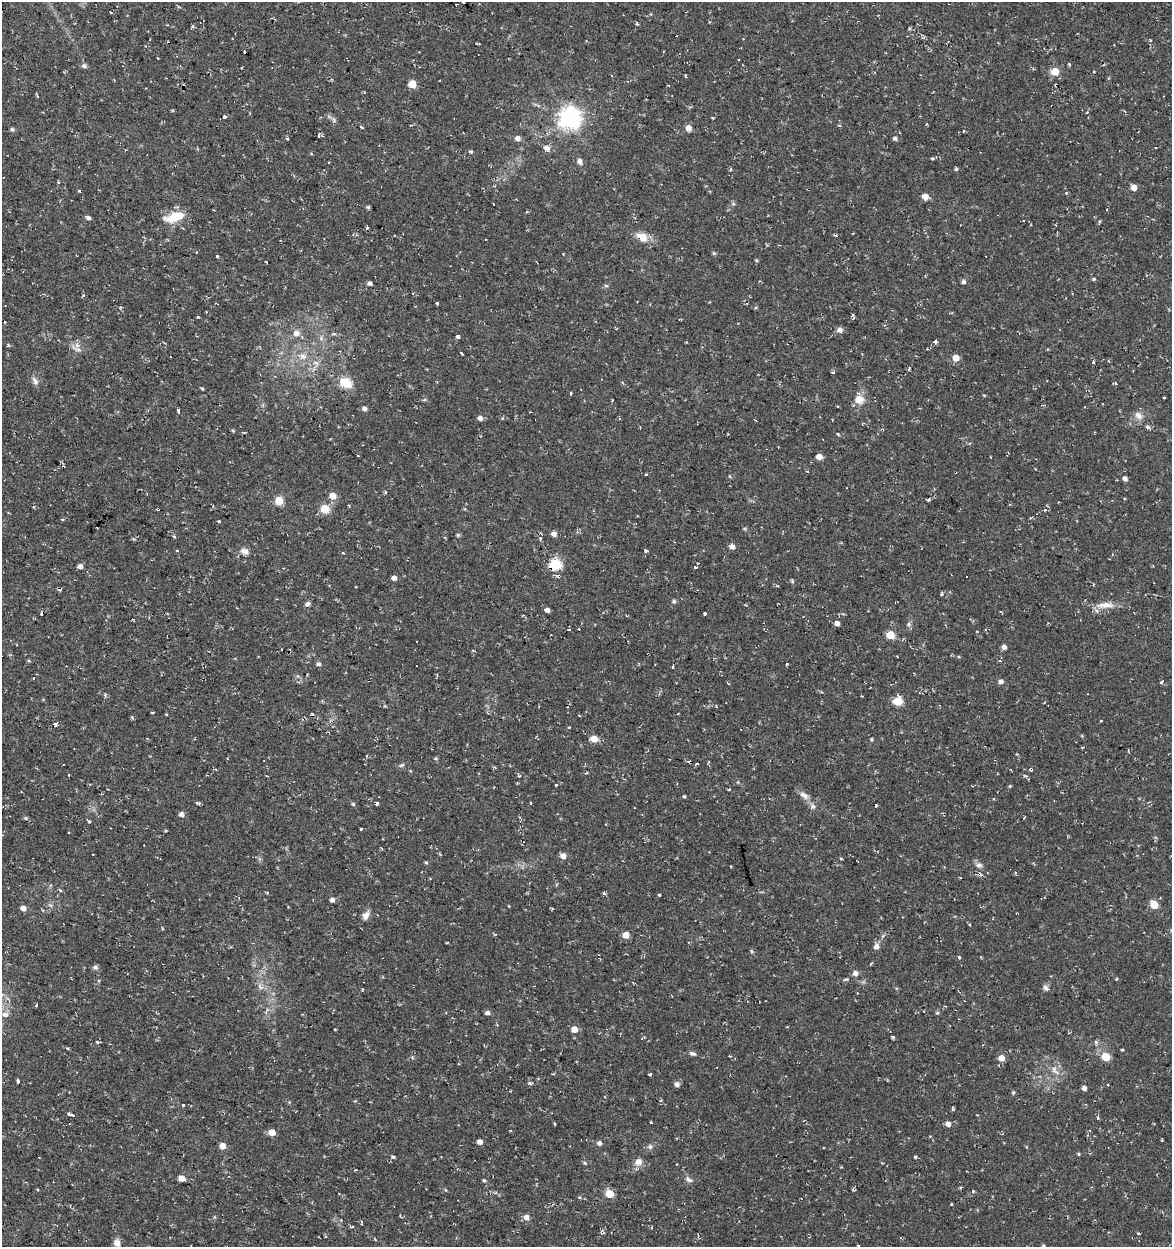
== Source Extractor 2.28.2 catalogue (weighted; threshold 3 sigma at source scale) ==
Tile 11 of 4 x 4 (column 3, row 3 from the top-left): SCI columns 2623-3792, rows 1246-2490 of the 5185 x 4991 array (HDU 1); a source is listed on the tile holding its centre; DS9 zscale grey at full resolution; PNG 1174 x 1249 px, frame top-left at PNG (2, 2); no overlay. Shown black and unused: <1% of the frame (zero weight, under 2 of 3 exposures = <1% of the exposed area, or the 3 px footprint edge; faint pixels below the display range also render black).
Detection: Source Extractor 2.28.2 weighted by HDU 2 'WHT'; one run over the whole footprint, this tile lists its part. Background 0.0282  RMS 0.0038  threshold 0.0172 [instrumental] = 3 sigma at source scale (4.5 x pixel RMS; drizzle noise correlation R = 1.50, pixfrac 1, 0.0396/0.0396 arcsec/px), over >= 5 px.
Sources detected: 255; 26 cosmic-ray / hot-pixel residue — not listed; the other 229 listed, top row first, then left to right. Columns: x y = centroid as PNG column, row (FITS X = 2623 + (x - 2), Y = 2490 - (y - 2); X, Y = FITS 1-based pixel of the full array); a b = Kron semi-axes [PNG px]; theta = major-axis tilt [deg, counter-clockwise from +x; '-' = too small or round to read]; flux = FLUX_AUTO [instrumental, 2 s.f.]
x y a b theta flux
464 2 3 3 - 1.3
111 12 3 3 - 0.92
167 25 3 3 - 0.32
193 26 5 4 - 0.54
476 43 3 3 - 0.4
158 58 3 3 - 0.95
1069 64 3 3 - 1.1
84 66 6 5 - 1.1
1055 71 5 5 - 10
1093 72 3 3 - 0.59
412 84 5 5 - 8
364 92 4 3 - 0.31
224 117 3 3 - 1.6
569 118 7 7 - 280
926 124 4 3 - 0.38
839 125 5 3 - 0.34
361 127 4 3 - 4.9
688 128 5 5 - 3.1
12 129 5 4 - 0.83
319 135 3 3 - 7
287 138 4 3 - 0.54
517 138 5 5 - 2
895 138 5 4 - 0.92
547 148 9 6 -39 1.7
471 151 4 4 - 0.61
932 159 5 4 - 0.48
579 161 5 5 - 1.8
731 169 5 3 - 0.36
58 182 3 3 - 0.5
1134 187 5 4 - 3.9
1066 193 4 4 - 0.41
925 197 5 5 - 3.7
733 204 6 5 - 0.62
368 207 5 4 - 0.52
175 217 18 8 17 12
88 218 5 4 - 1.2
642 237 13 9 -28 5.2
197 252 4 3 - 0.44
714 253 5 4 - 0.53
217 256 3 3 - 2.1
756 260 5 3 - 0.41
266 262 3 2 - 0.41
1094 279 4 4 - 0.55
963 282 5 4 - 1.1
369 283 5 4 - 1.2
606 286 6 4 -1 0.57
84 296 3 3 - 1.1
437 303 3 3 - 1.2
853 315 5 4 - 0.62
198 317 4 3 - 0.33
5 322 3 3 - 1.2
839 330 6 6 - 2
296 333 9 8 - 2.3
458 336 4 3 - 6.6
321 338 7 5 -48 0.91
935 342 3 3 - 3.5
8 345 6 3 -70 0.43
76 349 19 6 -24 2
462 353 4 3 - 0.7
171 356 3 2 - 0.54
303 356 10 8 -26 2.6
956 358 5 5 - 5.2
1094 362 3 3 - 0.69
909 368 5 3 - 0.52
833 372 4 2 - 0.76
35 381 12 7 -67 1.7
346 383 6 5 - 24
202 388 4 3 - 0.41
571 393 3 3 - 0.76
859 399 10 8 -1 4.5
424 400 6 3 18 0.47
612 400 3 3 - 0.36
364 408 5 4 - 1.5
178 411 4 3 - 2.5
1138 416 12 8 -44 2.3
480 418 7 6 - 1.3
1147 427 3 3 - 1.9
882 430 3 3 - 0.83
233 431 4 4 - 0.42
838 434 4 3 - 0.48
358 456 3 3 - 1
819 457 5 4 - 4.2
991 457 3 2 - 0.23
646 474 3 3 - 0.53
1125 479 4 4 - 1.6
386 492 3 3 - 1
333 496 6 5 - 4.9
929 500 4 3 - 0.78
279 501 5 5 - 12
325 509 5 5 - 15
1044 510 3 3 - 1.4
219 521 3 3 - 1.1
554 534 5 5 - 1.8
174 537 4 3 - 0.56
732 547 6 5 - 1.8
244 551 11 8 -22 2
645 551 7 2 -55 0.47
343 553 3 3 - 0.93
555 564 6 5 - 40
80 566 6 5 - 1.3
695 567 5 3 - 0.51
394 578 5 4 - 1.8
792 581 5 5 - 0.52
60 589 4 4 - 1.5
941 594 3 3 - 0.98
674 601 6 4 78 0.68
308 604 7 5 28 1.1
1105 605 25 8 3 4.3
547 610 4 4 - 1.7
41 613 3 3 - 8.8
705 613 3 3 - 0.75
837 623 4 4 - 1.9
909 624 6 4 89 0.78
579 629 3 2 - 0.45
569 630 3 3 - 1.7
890 635 5 5 - 11
1004 647 5 4 - 1.6
319 664 5 5 - 0.95
787 664 3 2 - 0.43
673 667 3 3 - 0.87
34 678 3 3 - 0.66
1001 681 5 5 - 1.4
1161 682 4 3 - 0.55
870 688 2 2 - 0.25
898 701 5 5 - 16
152 713 3 3 - 1.2
1101 721 3 2 - 0.66
56 724 3 3 - 2.6
569 727 3 3 - 0.31
1082 736 5 3 - 0.34
594 739 5 5 - 5.8
871 739 4 4 - 0.44
436 758 5 3 - 0.39
697 764 3 3 - 0.7
401 765 8 5 27 0.72
1031 769 3 3 - 1.8
410 770 4 3 - 0.33
69 774 3 2 - 0.49
519 776 5 4 - 0.51
556 784 3 3 - 1.5
1010 786 4 4 - 0.4
729 789 3 3 - 1.5
804 795 14 7 -31 2.4
684 796 4 3 - 0.52
197 803 6 4 -25 0.58
377 803 4 3 - 0.99
353 804 4 4 - 0.55
813 806 9 6 -79 1.1
181 814 6 5 - 1.4
26 818 5 4 - 0.52
89 822 5 4 - 0.5
361 829 3 2 - 0.99
69 833 3 3 - 0.58
382 849 4 3 - 0.4
563 856 7 6 - 2
841 858 4 3 - 0.31
426 862 4 4 - 0.43
979 865 9 6 -2 1.3
944 867 4 2 - 0.3
60 890 6 3 -45 0.47
604 893 5 4 - 0.55
659 895 3 3 - 0.68
1160 898 3 2 - 0.39
332 900 5 5 - 1.3
1154 905 5 5 - 9.7
509 906 3 2 - 0.31
23 908 6 5 - 1.8
552 909 3 3 - 0.76
366 915 12 8 62 2
1171 930 5 3 - 0.4
626 935 5 5 - 4.3
876 946 7 6 - 1.7
959 957 3 3 - 3.8
871 964 4 3 - 0.43
95 967 7 6 - 0.96
855 973 5 5 - 1.8
846 979 6 3 42 0.56
1116 979 4 3 - 0.39
260 986 9 5 -63 1.3
1046 988 9 6 -33 1.2
36 1005 3 3 - 0.7
487 1013 5 4 - 1.4
937 1013 5 4 - 0.54
5 1015 8 7 - 2
335 1029 3 2 - 0.37
574 1029 6 6 - 3.5
893 1037 3 3 - 0.57
97 1042 5 5 - 0.66
1096 1042 6 4 -73 0.59
1122 1050 3 2 - 0.42
693 1054 8 5 -6 1.2
1106 1057 5 5 - 11
1001 1058 5 5 - 4.1
1056 1072 11 5 -41 1.6
650 1074 3 3 - 0.56
18 1081 4 3 - 1.9
530 1083 6 4 -9 0.6
677 1084 6 5 - 1.4
1084 1088 4 4 - 1.6
1013 1092 5 4 - 0.45
182 1105 3 3 - 3
71 1115 7 3 -13 4.4
1098 1118 4 3 - 0.68
651 1122 3 2 - 0.45
554 1123 3 3 - 1.3
948 1124 5 5 - 1.8
272 1132 5 5 - 4.5
480 1142 5 5 - 1.8
599 1143 5 4 - 1.3
222 1146 6 6 - 2.7
650 1147 7 6 - 0.86
1079 1154 4 3 - 0.39
393 1157 5 4 - 0.62
915 1157 4 4 - 0.48
639 1162 10 9 - 2.4
585 1163 5 4 - 0.5
181 1178 5 4 - 4.7
688 1179 12 6 -36 1.3
484 1180 5 4 - 0.49
446 1190 5 3 - 0.32
973 1191 4 4 - 0.43
609 1194 5 5 - 8.8
579 1197 5 3 - 0.37
951 1204 3 2 - 0.42
526 1217 5 5 - 2.7
652 1227 4 3 - 0.38
117 1243 10 8 -78 2.1
1043 1245 4 4 - 0.43
858 1246 4 3 - 0.29
Overlapping masked pixels (flux is a lower limit): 8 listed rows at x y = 642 237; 839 330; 882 430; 555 564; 60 589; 152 713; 1031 769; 377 803
Isophote crosses this tile's border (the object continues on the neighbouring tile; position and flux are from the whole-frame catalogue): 2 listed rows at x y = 464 2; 1171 930
Unlisted compact peaks at least as high as the median listed source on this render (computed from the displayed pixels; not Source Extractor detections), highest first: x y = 956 169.